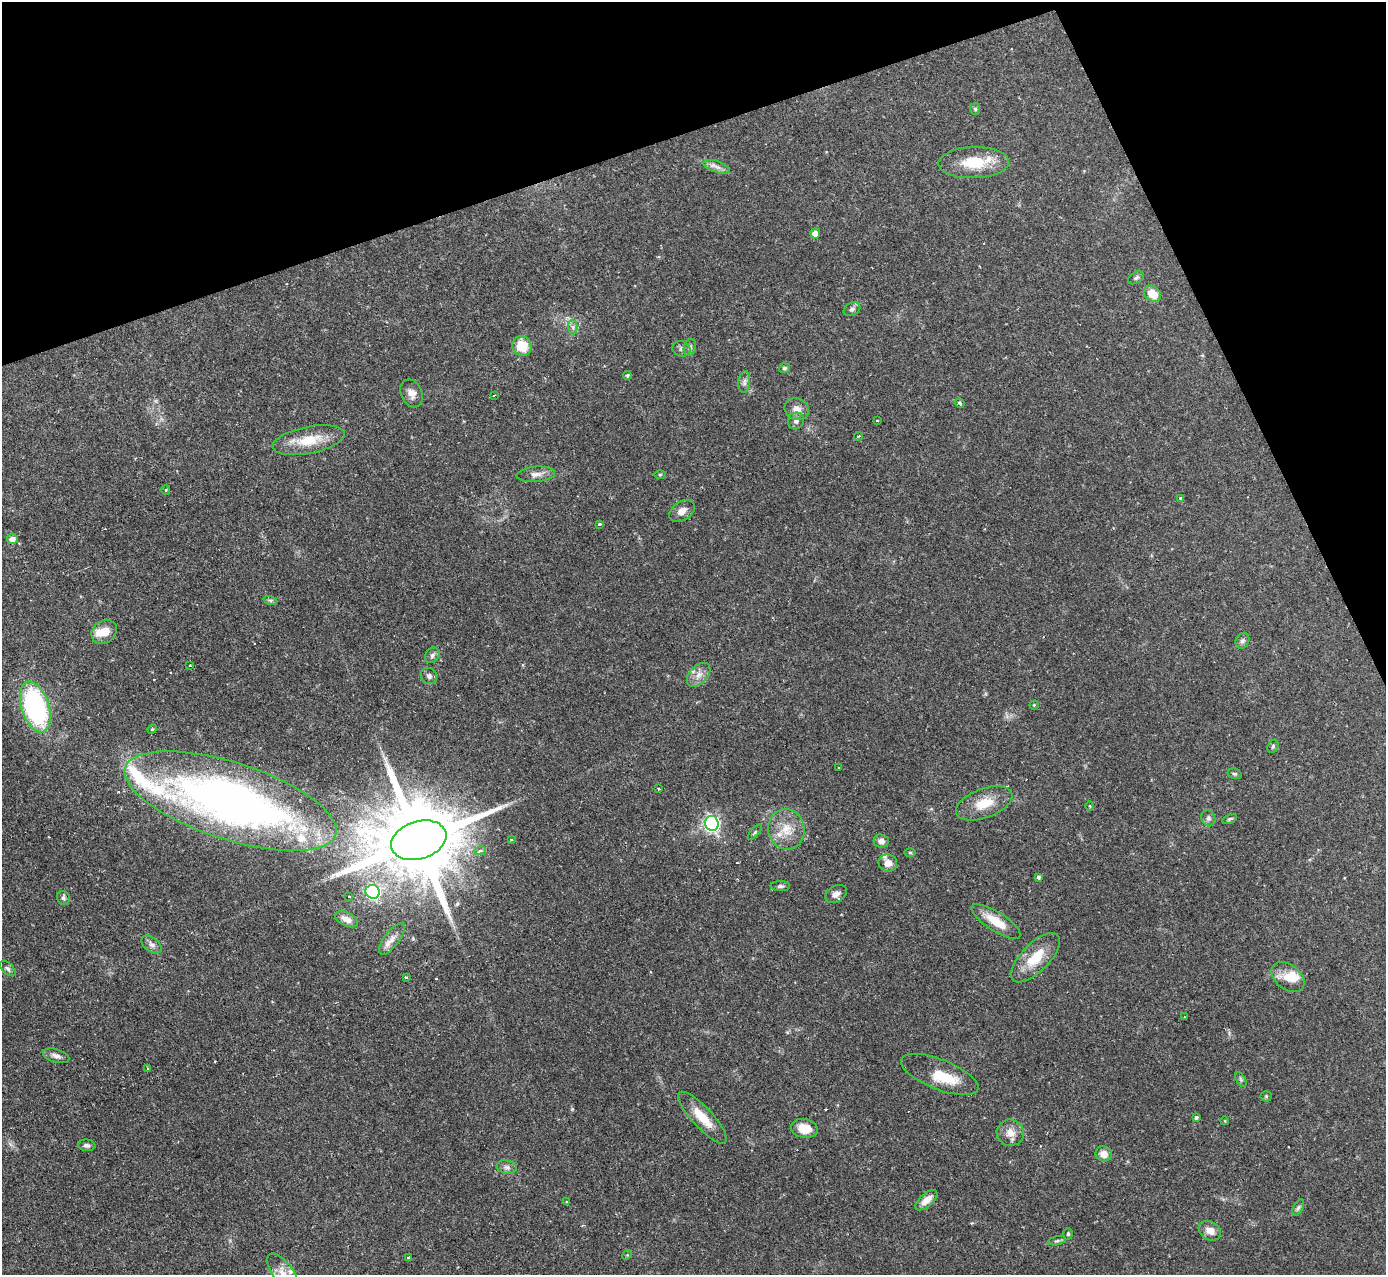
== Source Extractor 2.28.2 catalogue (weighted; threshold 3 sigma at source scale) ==
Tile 3 of 4 x 4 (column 3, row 1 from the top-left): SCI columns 2767-4150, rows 3966-5238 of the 5533 x 5515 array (HDU 1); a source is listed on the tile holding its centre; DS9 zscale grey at full resolution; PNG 1388 x 1277 px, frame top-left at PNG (2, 2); each listed source drawn as its Kron ellipse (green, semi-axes under 4 px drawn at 4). Shown black and unused: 18% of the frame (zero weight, under 2 of 3 exposures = <1% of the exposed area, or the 3 px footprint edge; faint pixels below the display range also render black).
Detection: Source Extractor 2.28.2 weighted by HDU 2 'WHT'; one run over the whole footprint, this tile lists its part. Background 0.121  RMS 0.0064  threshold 0.0289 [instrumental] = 3 sigma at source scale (4.5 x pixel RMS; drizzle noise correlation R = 1.50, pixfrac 1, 0.05/0.05 arcsec/px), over >= 5 px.
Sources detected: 110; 1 inside a brighter object's white glare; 7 cosmic-ray / hot-pixel residue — neither listed nor drawn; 8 inside a brighter listed object's ellipse — not listed separately; the other 94 listed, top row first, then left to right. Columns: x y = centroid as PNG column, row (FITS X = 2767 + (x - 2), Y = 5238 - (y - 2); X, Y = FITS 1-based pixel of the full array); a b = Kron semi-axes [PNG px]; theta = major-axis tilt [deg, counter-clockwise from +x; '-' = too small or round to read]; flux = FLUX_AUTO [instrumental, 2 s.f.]
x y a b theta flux
975 109 6 5 - 1.3
974 163 35 15 2 21
717 167 14 5 -18 3.3
815 233 5 5 - 6.1
1136 278 8 5 30 1.5
1152 294 9 7 -41 11
852 309 9 6 27 1.9
573 327 7 5 -88 1.7
522 346 10 9 - 15
690 347 8 6 74 1.8
681 349 9 7 -14 2.2
784 368 5 5 - 1.1
627 375 4 4 - 1
744 382 11 6 85 2.2
412 393 14 10 -67 4.7
494 395 3 2 - 0.81
960 403 5 3 - 1.6
797 409 12 10 -20 5.4
796 421 8 8 - 2.6
877 421 3 3 - 1.6
858 436 4 3 - 0.84
309 440 37 13 12 18
536 474 19 7 5 4.4
660 475 5 3 - 0.74
166 490 5 4 - 0.66
1180 498 4 4 - 0.57
682 511 14 9 33 4.9
600 525 3 3 - 3.7
12 539 5 5 - 4.7
270 600 7 4 -18 1.1
104 632 14 11 39 9.1
1242 641 8 6 62 1.8
432 655 8 6 56 1.9
190 665 3 2 - 0.87
699 675 14 9 46 5.2
429 676 8 7 - 2.2
1034 705 4 4 - 0.57
35 707 26 14 -72 100
152 729 5 4 - 0.64
1273 746 7 5 64 1
839 768 3 2 - 0.68
1235 774 7 5 -14 1.2
659 789 3 3 - 1.4
230 801 110 38 -18 410
984 803 29 14 20 14
1090 806 5 3 - 0.53
1208 818 8 6 -67 1.9
1230 819 8 4 25 1.1
712 823 7 6 - 160
786 829 20 18 -76 14
755 832 9 4 50 1.1
419 840 28 19 18 12000
511 840 3 2 - 0.65
881 841 7 6 - 3.5
480 851 6 4 9 1.8
910 853 6 4 -1 0.76
888 863 9 8 - 6.2
1039 877 3 3 - 1.7
780 886 10 5 0 1.6
373 892 7 6 - 93
836 894 12 8 32 3.4
349 897 3 3 - 2.1
63 898 7 6 - 1.5
346 919 12 6 -26 4.5
996 922 28 9 -33 12
392 939 19 7 53 5
152 945 11 7 -39 2.9
1035 958 31 14 46 18
8 969 9 5 -43 1.6
1288 977 18 12 -38 9.2
406 978 3 3 - 1.2
1184 1017 3 2 - 0.96
56 1056 14 6 -17 3
147 1068 3 3 - 0.91
940 1074 41 15 -22 18
1241 1080 8 4 -59 1.1
1266 1096 5 5 - 0.83
1196 1117 4 4 - 1.4
702 1118 34 10 -48 13
1225 1121 4 3 - 0.46
804 1128 13 9 -9 11
1010 1133 13 13 - 6.4
87 1145 9 6 -6 1.7
1104 1154 8 7 - 5.7
507 1167 10 6 -11 2.3
926 1200 13 6 41 5.8
566 1201 3 2 - 0.53
1298 1208 9 5 63 1.6
1210 1231 12 9 -31 5.2
1068 1234 6 4 -88 0.88
1057 1241 9 3 13 1.3
627 1255 5 4 - 0.61
408 1257 3 3 - 9.1
283 1273 22 10 -53 7.1
Overlapping masked pixels (flux is a lower limit): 1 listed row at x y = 419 840
Isophote crosses this tile's border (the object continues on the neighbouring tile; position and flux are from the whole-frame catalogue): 1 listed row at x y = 283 1273